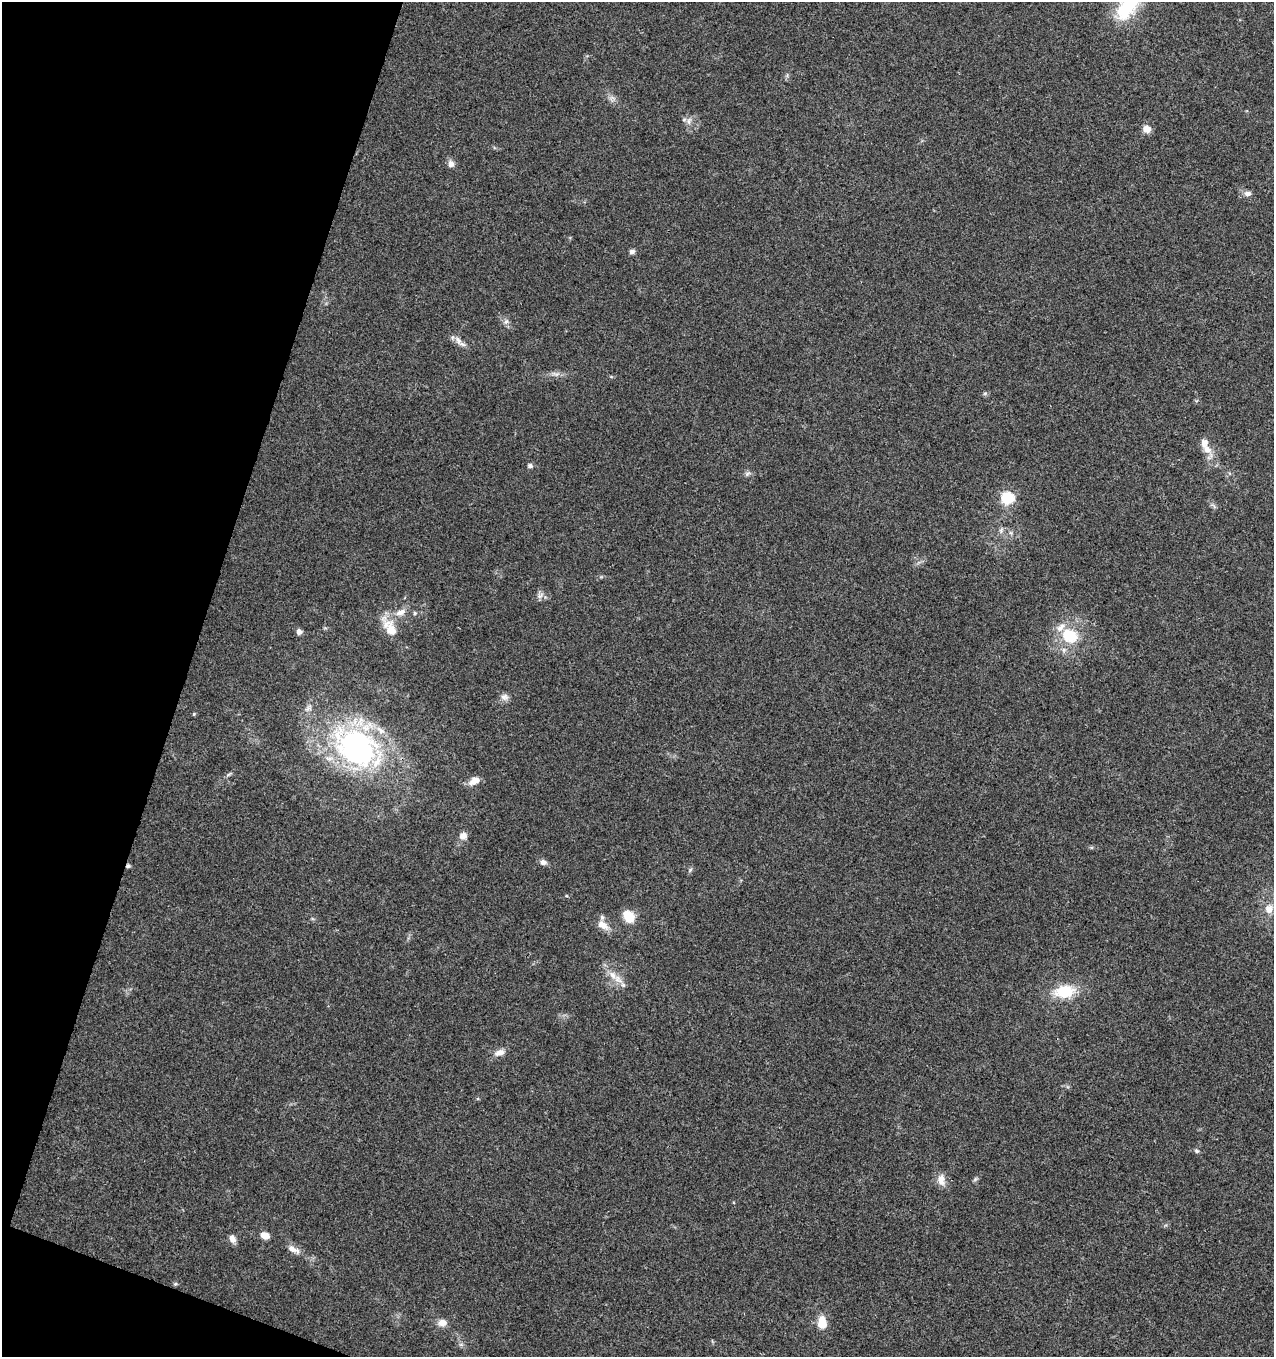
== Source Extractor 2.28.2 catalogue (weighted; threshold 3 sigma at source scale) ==
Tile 9 of 4 x 4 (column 1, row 3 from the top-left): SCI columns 215-1486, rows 1365-2719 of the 5579 x 5430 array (HDU 1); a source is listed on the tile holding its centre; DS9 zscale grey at full resolution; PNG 1276 x 1359 px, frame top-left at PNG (2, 2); no overlay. Shown black and unused: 16% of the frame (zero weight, under 3 of 4 exposures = <1% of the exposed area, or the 3 px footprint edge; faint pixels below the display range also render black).
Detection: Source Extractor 2.28.2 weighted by HDU 2 'WHT'; one run over the whole footprint, this tile lists its part. Background 0.0419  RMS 0.0035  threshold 0.0157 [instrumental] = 3 sigma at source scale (4.5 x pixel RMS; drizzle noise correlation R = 1.50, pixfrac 1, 0.0396/0.0396 arcsec/px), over >= 5 px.
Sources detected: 51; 1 cosmic-ray / hot-pixel residue — not listed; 4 inside a brighter listed object's ellipse — not listed separately; the other 46 listed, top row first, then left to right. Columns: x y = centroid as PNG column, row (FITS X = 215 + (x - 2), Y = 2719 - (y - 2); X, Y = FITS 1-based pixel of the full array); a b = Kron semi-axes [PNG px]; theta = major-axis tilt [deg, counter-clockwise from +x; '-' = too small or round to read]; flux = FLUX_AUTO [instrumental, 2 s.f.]
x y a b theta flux
1128 5 71 20 45 26
612 98 7 4 -18 1
689 121 11 6 73 1.4
1147 129 9 8 - 2.9
451 164 8 7 - 1.8
1247 193 9 6 -5 1.6
632 251 7 5 15 1.1
506 322 8 5 62 1.1
458 340 14 6 -67 1.8
556 374 12 5 -13 1.3
985 393 6 4 1 0.55
1207 450 11 10 - 2.9
530 466 6 5 - 0.87
747 474 8 5 18 0.89
1007 498 6 6 - 36
1001 530 9 5 66 0.91
540 596 11 6 38 1.3
401 612 17 8 22 3.4
415 613 5 4 - 0.54
391 630 18 14 -61 5.8
299 632 6 6 - 1.5
1070 635 18 14 -24 12
504 697 11 9 -8 1.7
194 714 5 4 - 0.38
356 747 60 44 -35 81
229 774 9 4 30 0.66
474 781 12 8 31 3.4
463 836 10 9 - 2
543 862 9 7 -5 1.4
690 870 7 4 46 0.58
1269 909 11 10 - 3.3
629 916 11 9 -58 8.3
602 925 15 9 -33 3.5
618 979 17 8 -39 3.5
1064 992 22 14 6 12
499 1053 15 7 17 2.3
1197 1151 7 5 -32 0.67
941 1179 17 9 -86 2.8
975 1179 7 4 72 0.58
265 1236 9 6 -18 2.9
232 1239 10 7 -63 1.9
292 1249 14 8 -31 2.3
175 1284 6 5 - 0.5
442 1323 9 7 -3 3
822 1323 13 9 -89 6
461 1345 6 4 -1 0.68
Isophote crosses this tile's border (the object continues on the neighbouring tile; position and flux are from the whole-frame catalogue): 1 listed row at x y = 1128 5